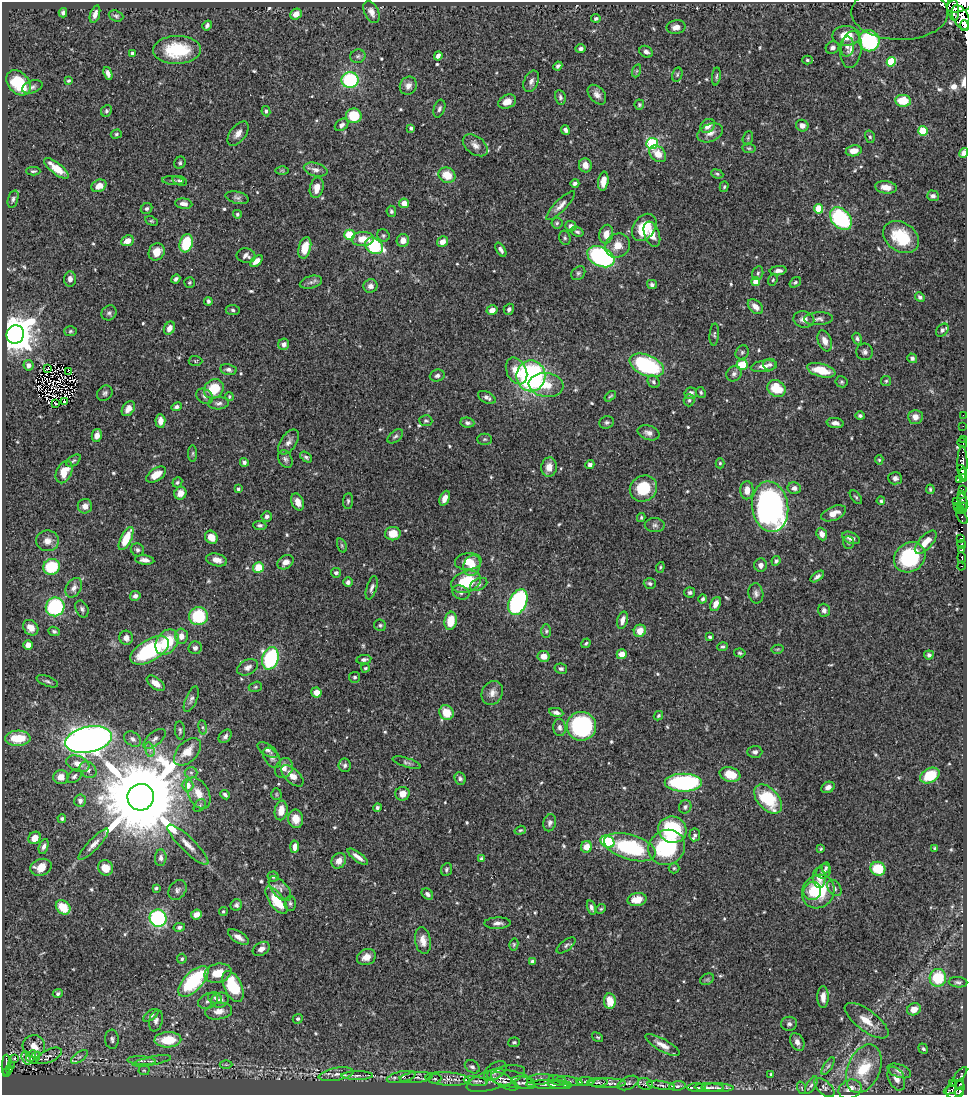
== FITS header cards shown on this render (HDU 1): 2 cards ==
NAXIS1  =                  965
NAXIS2  =                 1093

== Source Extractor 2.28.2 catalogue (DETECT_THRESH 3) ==
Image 965 x 1093 px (HDU 1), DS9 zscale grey, 1 PNG px = 1 image px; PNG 969 x 1097 px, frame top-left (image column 1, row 1093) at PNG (2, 2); each listed source drawn as its Kron ellipse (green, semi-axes under 4 px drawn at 4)
Background 0.631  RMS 0.017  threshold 0.052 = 3 sigma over >= 5 px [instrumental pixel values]
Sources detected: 614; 4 with non-positive FLUX_AUTO (blend fragments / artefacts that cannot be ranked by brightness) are neither listed nor drawn; of the other 610, the 500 brightest by FLUX_AUTO listed and drawn (110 fainter detections omitted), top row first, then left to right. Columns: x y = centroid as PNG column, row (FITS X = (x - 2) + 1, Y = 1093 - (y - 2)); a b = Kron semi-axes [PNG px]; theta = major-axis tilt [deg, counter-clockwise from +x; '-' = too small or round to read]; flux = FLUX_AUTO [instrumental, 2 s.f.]
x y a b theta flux
960 4 14 7 20 420
953 9 11 5 -80 270
371 12 12 7 -63 8.2
900 12 48 27 -1 310
63 13 4 4 - 3.2
95 14 9 4 72 6.2
296 14 6 5 - 8.6
116 16 7 5 -21 2.7
961 17 13 7 -64 380
596 18 5 4 - 2.2
207 25 5 3 - 3
965 25 5 3 - 180
676 27 9 7 11 7.7
846 36 14 10 -1 22
869 41 11 10 - 110
847 47 10 7 86 6
832 48 7 6 - 4.3
581 49 5 4 - 3.2
851 49 18 10 82 13
177 50 24 14 1 59
646 52 7 5 -33 4.1
132 53 4 4 - 1.9
358 56 8 6 20 3
438 56 4 4 - 5
807 60 5 4 - 2
891 62 5 4 - 3.9
558 66 5 3 - 2.8
636 71 6 4 70 1.8
108 73 7 4 -70 5
677 75 7 5 74 2.3
716 76 9 4 84 2.2
350 80 8 8 - 97
68 81 4 3 - 1.9
531 81 11 7 65 5.3
18 83 14 10 -49 51
408 86 9 8 - 7.2
32 87 11 6 20 4
597 95 11 7 -49 6.8
560 97 7 5 -80 3.3
903 101 8 5 -7 18
507 102 9 6 23 10
639 105 5 5 - 1.8
439 109 9 5 72 3.4
106 111 6 5 - 2.3
266 111 5 4 - 2.6
354 116 8 7 - 40
342 125 7 5 37 4.1
708 126 8 6 40 8.8
802 126 6 6 - 6.7
411 128 4 4 - 2.9
565 130 5 4 - 3.9
923 131 5 5 - 45
710 133 13 8 22 8.6
116 134 5 4 - 1.7
238 134 14 7 52 8.5
870 137 6 5 - 2.1
748 138 7 5 71 1.8
652 143 6 5 - 120
475 145 14 9 -37 8.2
749 148 7 4 -7 1.8
854 151 8 5 11 13
964 153 5 4 - 3.9
658 154 9 7 -44 14
180 163 6 5 - 2.4
585 165 7 6 - 9.7
56 168 15 5 -38 20
282 170 6 4 -1 1.7
316 170 12 6 -14 6.5
33 171 7 3 0 2
717 174 6 4 -21 1.9
447 175 9 7 -29 24
173 181 11 3 -3 2.4
180 181 7 4 -19 2.6
603 181 9 5 82 11
575 183 4 3 - 3.4
99 186 8 6 27 9.7
724 187 5 4 - 1.7
886 187 11 6 -7 10
317 188 10 6 78 12
933 196 6 5 - 3
237 198 12 6 -14 3.7
13 199 9 5 73 2.8
404 203 5 5 - 9.6
184 204 9 5 -8 6.2
561 206 19 6 45 7.4
147 209 6 5 - 2.6
818 209 5 4 - 32
391 211 5 5 - 2.4
237 214 4 4 - 1.9
841 219 13 9 -48 130
151 221 6 4 -25 1.6
557 223 5 5 - 2
571 226 5 5 - 5.5
644 227 15 10 55 43
577 232 7 4 -20 2.5
606 234 9 6 77 12
652 234 13 7 -69 11
350 235 5 5 - 45
383 235 6 6 - 2.3
901 237 19 14 -34 49
565 238 7 5 -76 2.5
363 239 11 7 3 18
403 240 6 6 - 9.7
127 241 6 5 - 9.9
443 242 6 5 - 8.3
186 243 9 6 74 56
618 245 13 11 39 15
374 246 10 7 -35 90
305 248 11 6 76 19
501 250 8 4 -58 3.8
157 252 9 7 60 14
246 256 9 7 -10 5.4
601 257 14 9 -25 190
256 261 7 4 42 7.9
778 271 8 4 6 4.8
578 273 8 6 44 2.7
758 273 7 5 76 2.6
70 279 7 6 - 6.2
176 279 5 3 - 3.2
773 280 6 4 68 1.6
311 282 11 6 15 4.5
756 282 4 4 - 22
795 282 6 4 37 2.2
189 283 5 5 - 2
652 285 5 4 - 3.1
370 286 7 6 - 5.6
920 297 5 4 - 3.1
208 301 4 3 - 2.8
755 307 9 5 -43 9.2
509 309 5 5 - 3.1
233 310 7 5 -7 2.6
492 310 5 5 - 11
109 313 8 7 - 3.5
804 319 10 8 -13 7.5
818 319 14 6 4 4.5
169 328 7 5 61 7.5
942 330 7 5 46 3
70 331 6 5 - 2
15 334 9 8 - 3200
714 335 11 4 86 2.4
857 339 6 4 -63 2.7
825 341 11 6 -69 9
284 344 6 5 - 5.5
742 352 7 6 - 2.6
865 352 8 8 - 4.2
912 358 5 4 - 3
195 361 7 5 -2 1.7
29 365 5 5 - 5.6
647 365 18 10 -23 120
742 365 5 5 - 32
769 365 6 6 - 3.1
764 366 13 6 7 8
47 369 3 2 - 1.7
228 369 8 5 -11 4.2
821 370 14 6 -14 27
516 371 14 9 -64 18
69 372 4 2 - 1.8
734 374 8 7 - 4.1
437 376 7 6 - 3.6
531 376 15 14 - 260
886 381 5 5 - 1.8
653 382 7 5 -55 2.6
841 382 6 5 - 2
546 385 17 12 -7 22
214 389 10 9 - 38
776 389 10 8 -35 34
105 393 8 7 - 3.2
691 393 6 5 - 4.9
701 393 6 4 -63 1.9
204 396 9 7 -34 3.4
610 396 6 3 37 1.7
229 397 4 4 - 1.8
487 397 9 5 -27 4.5
689 400 6 5 - 2.3
64 402 3 2 - 2.5
218 403 10 6 4 4.2
55 404 3 2 - 5
176 407 5 4 - 2.6
128 409 8 5 54 8.7
963 415 2 2 - 5.8
860 416 4 4 - 2.8
915 417 7 7 - 8.8
160 421 7 5 -86 7.7
426 421 6 5 - 2.1
607 422 7 6 - 2.9
467 423 7 5 -7 3.4
835 423 8 5 -9 5.3
963 426 2 2 - 4.8
648 433 11 7 -19 5.6
97 435 6 5 - 6.9
395 436 9 5 39 2.7
485 439 7 5 0 2.5
963 439 3 2 - 5.3
289 442 14 8 54 6.4
962 443 5 3 - 14
193 453 8 4 89 2.1
306 457 7 4 -38 2.6
285 459 9 6 -61 3.6
879 460 5 4 - 1.7
73 461 8 4 36 2.3
244 462 4 4 - 3.5
720 463 5 4 - 1.7
962 464 17 5 -90 360
590 465 4 4 - 3.8
549 467 10 7 82 10
962 470 5 2 - 190
64 472 12 7 65 19
156 475 11 6 33 17
963 475 6 2 88 95
895 478 7 6 - 5
959 479 3 2 - 18
177 482 5 4 - 2.3
643 488 14 12 31 39
794 488 6 6 - 5.6
238 489 4 3 - 2.4
930 489 5 3 - 1.7
747 490 9 6 89 9.8
963 490 4 3 - 14
180 493 6 6 - 11
961 495 3 2 - 6
856 497 8 4 -51 2.1
445 498 8 4 66 7.8
348 501 8 5 85 2.4
881 501 4 4 - 2
956 501 2 2 - 7.6
963 501 8 4 -79 94
298 502 9 6 -68 11
85 506 7 7 - 8.2
957 506 3 2 - 5
770 507 25 18 -81 380
963 508 5 2 - 41
960 510 4 3 - 30
834 513 13 7 23 12
267 516 5 5 - 3.2
962 517 8 3 -56 31
641 518 4 3 - 1.7
260 525 6 4 -5 2.6
655 525 10 7 -3 3.9
393 534 8 7 - 17
822 534 6 5 - 6.4
211 537 7 6 - 15
851 538 9 5 -23 6.9
960 538 4 2 - 39
126 539 12 5 63 32
47 541 11 10 - 9.3
848 542 6 5 - 2.2
926 542 14 6 48 14
342 545 7 4 -71 1.9
962 545 4 3 - 140
137 550 7 6 - 3.2
962 550 4 3 - 130
910 557 16 14 38 110
962 558 5 3 - 59
145 560 10 4 -7 5.3
217 560 11 6 -13 9.2
468 561 13 8 5 16
776 561 5 4 - 2.4
286 562 8 6 31 7.2
761 565 6 6 - 5.4
472 566 10 8 71 14
962 566 4 3 - 27
51 567 8 8 - 48
660 567 5 4 - 1.7
258 568 5 5 - 32
336 573 5 5 - 2.9
817 577 8 4 38 3.9
348 582 5 5 - 3.2
466 582 15 10 20 54
650 583 6 5 - 2.9
479 584 9 6 27 3.4
74 588 10 7 58 6.2
372 588 12 5 73 4.4
461 592 9 6 -24 4.5
690 593 5 5 - 2.8
756 593 10 7 -80 4.4
135 596 5 5 - 3.5
703 599 4 4 - 3.1
518 602 13 8 65 190
715 604 7 5 65 9.4
55 607 9 9 - 110
82 609 9 6 -65 3.5
824 610 6 6 - 4.6
198 616 9 9 - 57
622 620 9 5 73 6.7
451 621 9 6 82 27
380 625 6 5 - 2.2
31 628 8 7 - 12
54 631 6 4 -24 2.5
546 631 7 5 90 2.1
640 631 6 6 - 15
181 636 7 6 - 8
710 637 3 3 - 2.2
126 638 7 6 - 6.3
167 642 14 10 55 39
586 643 5 4 - 1.9
28 645 5 5 - 9.2
722 647 5 4 - 2.3
195 648 6 6 - 4
778 649 6 4 11 1.7
149 650 21 11 31 110
740 653 6 4 -8 2.2
622 654 5 5 - 12
929 655 5 4 - 2.7
544 656 6 5 - 11
270 658 11 8 74 130
364 659 7 4 9 3.2
248 667 11 7 26 5.8
365 668 4 4 - 1.8
561 669 6 5 - 3
355 677 5 5 - 2.6
47 681 11 5 -21 3.1
156 683 10 5 -37 11
255 687 7 5 16 2.1
316 692 5 5 - 13
492 693 12 10 60 8.8
191 699 14 5 66 4.1
556 712 7 4 -10 4.6
446 713 8 7 - 21
658 716 5 4 - 2
581 726 14 14 - 170
203 727 7 4 -82 2.1
560 728 8 6 -82 4.3
180 730 9 5 -85 2.4
225 736 7 5 48 3.4
18 738 13 7 1 34
133 739 9 6 -34 4.9
155 739 13 6 40 5.9
88 740 24 12 12 1000
150 750 7 4 -74 4.1
268 750 11 5 -33 4.7
188 752 16 10 45 20
755 752 7 6 - 3.6
272 758 11 7 -54 4.5
407 763 14 4 -17 3.5
78 764 12 7 -21 11
345 765 7 6 - 2.9
284 768 10 8 58 7.2
88 770 9 7 -43 5.6
191 773 6 6 - 2.8
730 774 10 7 -16 23
74 776 8 5 41 3.2
292 776 14 7 -42 13
930 776 10 7 27 40
61 777 7 7 - 11
460 779 6 5 - 3.4
683 783 18 9 0 150
188 785 6 6 - 13
828 787 7 5 27 6.6
198 793 17 10 -61 17
276 794 5 5 - 1.8
402 794 7 7 - 11
225 795 5 4 - 2.9
141 797 13 13 - 27000
768 799 17 10 -49 59
80 801 6 6 - 4.5
200 806 7 5 50 2.4
377 807 4 4 - 2.6
685 807 7 6 - 3.1
281 810 10 6 80 14
62 818 4 4 - 2.3
296 819 9 7 -82 13
550 823 8 6 76 3.9
520 830 6 4 19 1.7
672 830 14 13 - 89
695 835 6 5 - 2.9
35 838 7 5 43 14
607 842 7 5 -27 89
93 844 21 5 46 8
188 845 28 7 -44 14
44 846 8 4 72 4.3
295 847 6 4 87 7.5
586 847 6 5 - 14
630 847 27 12 -16 110
667 847 19 17 34 100
935 848 4 3 - 2.2
821 849 4 3 - 1.6
358 857 12 4 -36 7.7
161 858 8 6 85 4.2
481 859 4 4 - 2.2
339 861 8 7 - 8.4
41 867 11 8 19 17
105 868 8 7 - 17
674 868 5 5 - 1.7
826 868 5 4 - 1.9
878 869 7 7 - 35
446 870 6 5 - 2.5
824 871 8 6 38 4.7
273 876 5 5 - 2.6
819 878 10 6 -87 15
156 888 4 3 - 1.8
834 888 9 6 -55 4.4
280 889 15 7 -49 7.1
177 890 11 8 57 4.6
812 891 9 8 - 17
818 891 17 15 53 57
427 894 6 5 - 3.6
637 899 9 6 11 18
276 900 16 7 -54 40
290 903 7 5 87 2.7
236 905 6 5 - 2.9
63 907 8 6 -42 25
591 907 7 4 -73 3.7
601 909 5 4 - 1.7
223 912 4 4 - 1.8
196 915 5 5 - 7.4
158 918 9 8 - 150
498 923 13 5 2 5.1
179 927 5 4 - 3.1
238 937 12 5 -33 7.9
423 941 13 8 -82 10
514 944 6 4 77 1.7
566 945 11 5 37 3.1
261 949 9 6 32 5.9
366 957 10 7 26 9.8
182 959 5 4 - 2.3
533 961 4 4 - 3.2
218 973 14 9 15 21
938 978 9 8 - 46
707 979 7 5 30 2.2
193 981 19 9 46 120
958 982 9 5 -4 3
233 986 16 9 -65 64
58 994 5 4 - 2.5
823 997 11 6 -90 8.3
215 998 7 5 -17 3
220 1000 9 7 19 8.1
208 1001 10 7 23 4.7
610 1001 8 6 -82 23
914 1009 7 6 - 12
219 1011 13 8 9 11
151 1015 9 4 35 3.4
298 1019 5 4 - 2.5
156 1021 11 6 76 5
867 1021 26 10 -37 18
789 1024 8 7 - 3.8
598 1037 6 4 -36 1.8
112 1039 9 6 -87 4.1
168 1040 13 7 2 42
514 1042 6 5 - 2
797 1042 9 6 -62 6.4
662 1045 19 6 -29 10
34 1046 11 11 - 14
923 1049 5 4 - 2.2
31 1056 6 3 60 2.6
49 1056 14 6 25 5
79 1057 10 4 35 3.8
15 1058 3 3 - 3
26 1058 7 3 -71 1.7
35 1058 6 3 56 2.2
142 1061 14 4 -4 4.6
152 1061 19 4 11 6.3
6 1065 10 3 88 100
226 1065 6 4 -1 2
11 1066 2 2 - 4
828 1066 10 4 57 2.9
472 1067 8 6 -35 3.7
864 1069 25 16 67 48
9 1070 3 3 - 20
144 1070 5 5 - 1.8
495 1071 12 7 37 8.1
899 1071 12 6 -21 5.5
7 1072 4 3 - 39
336 1074 17 6 10 9.3
771 1074 3 3 - 2
961 1074 9 3 48 11
357 1076 16 4 0 5.1
401 1077 14 5 12 6.3
416 1077 16 5 5 6.6
435 1079 6 4 6 2
448 1079 22 6 -4 10
496 1079 30 10 17 14
511 1079 24 8 -12 12
540 1079 14 5 3 5.2
896 1079 13 7 -64 8.7
557 1080 9 4 -14 3.3
476 1081 12 4 -9 3.4
504 1081 15 6 -30 5.9
569 1081 13 4 -8 5.6
586 1081 9 4 1 2.7
597 1082 10 4 2 2.9
523 1083 12 6 -14 5
607 1083 19 4 0 6.3
628 1083 11 6 24 3.3
645 1084 7 6 - 3
952 1084 3 3 - 18
549 1085 23 3 -1 5.6
560 1085 12 3 -4 3.4
661 1085 14 2 -8 2.5
811 1085 10 4 59 3
960 1085 5 3 - 40
678 1086 8 4 7 2.7
709 1087 15 3 -1 4.7
696 1088 9 2 0 2.9
717 1088 16 4 -2 5.4
802 1088 6 4 -70 1.6
824 1088 12 6 -42 4.2
850 1089 12 9 24 11
955 1089 10 8 42 180
950 1090 7 3 25 40
959 1092 5 3 - 63
At the frame edge (FLAGS 8, measured only in part): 4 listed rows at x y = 960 4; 900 12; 964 153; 959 1092
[110 fainter detections neither listed nor drawn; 4 non-positive-flux detections neither listed nor drawn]